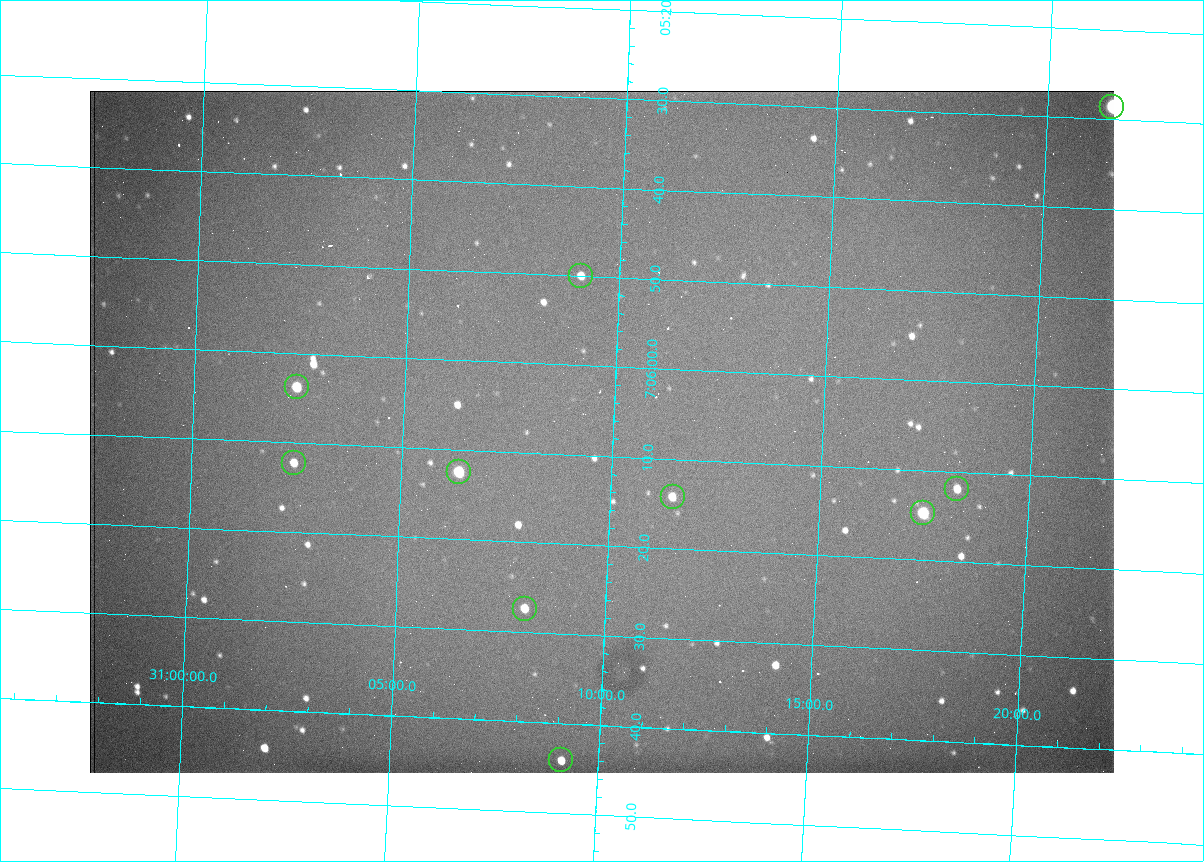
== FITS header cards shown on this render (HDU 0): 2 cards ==
NAXIS1  =                 1024 /fastest changing axis
NAXIS2  =                  682 /next to fastest changing axis

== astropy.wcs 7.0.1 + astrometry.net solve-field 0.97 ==
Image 1024 x 682 px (HDU 0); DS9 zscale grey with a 90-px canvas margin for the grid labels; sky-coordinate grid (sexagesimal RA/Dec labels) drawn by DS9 from the SOLVED WCS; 10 Tycho-2 reference stars matched to detected sources circled (green)
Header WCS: RA---TAN/DEC--TAN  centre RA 07:06:07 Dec +31:10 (106.53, +31.16 deg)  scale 1.44 arcsec/px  FOV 24.5' x 16.3'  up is -93 deg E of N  parity flipped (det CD > 0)
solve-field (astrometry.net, Tycho-2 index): VERIFIED the header's WCS against the Tycho-2 star catalogue (10 matches, 0 conflicts) and refined it, rather than solving blind
Solved WCS: RA---TAN-SIP/DEC--TAN-SIP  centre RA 07:06:07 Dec +31:10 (106.53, +31.16 deg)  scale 1.43 arcsec/px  FOV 24.4' x 16.3'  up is -92 deg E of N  parity flipped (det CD > 0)
The solver's refit moves the header's centre by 0.66 arcsec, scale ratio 0.9963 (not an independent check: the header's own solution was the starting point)
Tycho-2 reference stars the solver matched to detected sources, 10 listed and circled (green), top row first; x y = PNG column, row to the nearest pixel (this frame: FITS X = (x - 90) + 1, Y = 682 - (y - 91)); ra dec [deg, ICRS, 3 dp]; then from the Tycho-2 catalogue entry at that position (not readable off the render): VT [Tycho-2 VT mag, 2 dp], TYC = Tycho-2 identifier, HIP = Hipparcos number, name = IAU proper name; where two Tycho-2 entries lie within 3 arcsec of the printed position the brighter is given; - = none
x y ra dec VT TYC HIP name
1112 107 106.369 +31.359 8.79 2438-636-1 - -
581 276 106.458 +31.151 12.35 2438-728-1 - -
297 387 106.516 +31.041 10.39 2438-398-1 - -
294 463 106.551 +31.041 11.84 2438-663-1 - -
459 472 106.552 +31.106 9.20 2438-180-1 - -
957 489 106.550 +31.305 11.61 2438-184-1 - -
673 497 106.559 +31.192 11.79 2438-1039-1 - -
923 513 106.562 +31.292 10.01 2438-106-1 - -
525 609 106.614 +31.135 11.36 2438-550-1 - -
561 760 106.684 +31.152 11.76 2438-931-1 - -